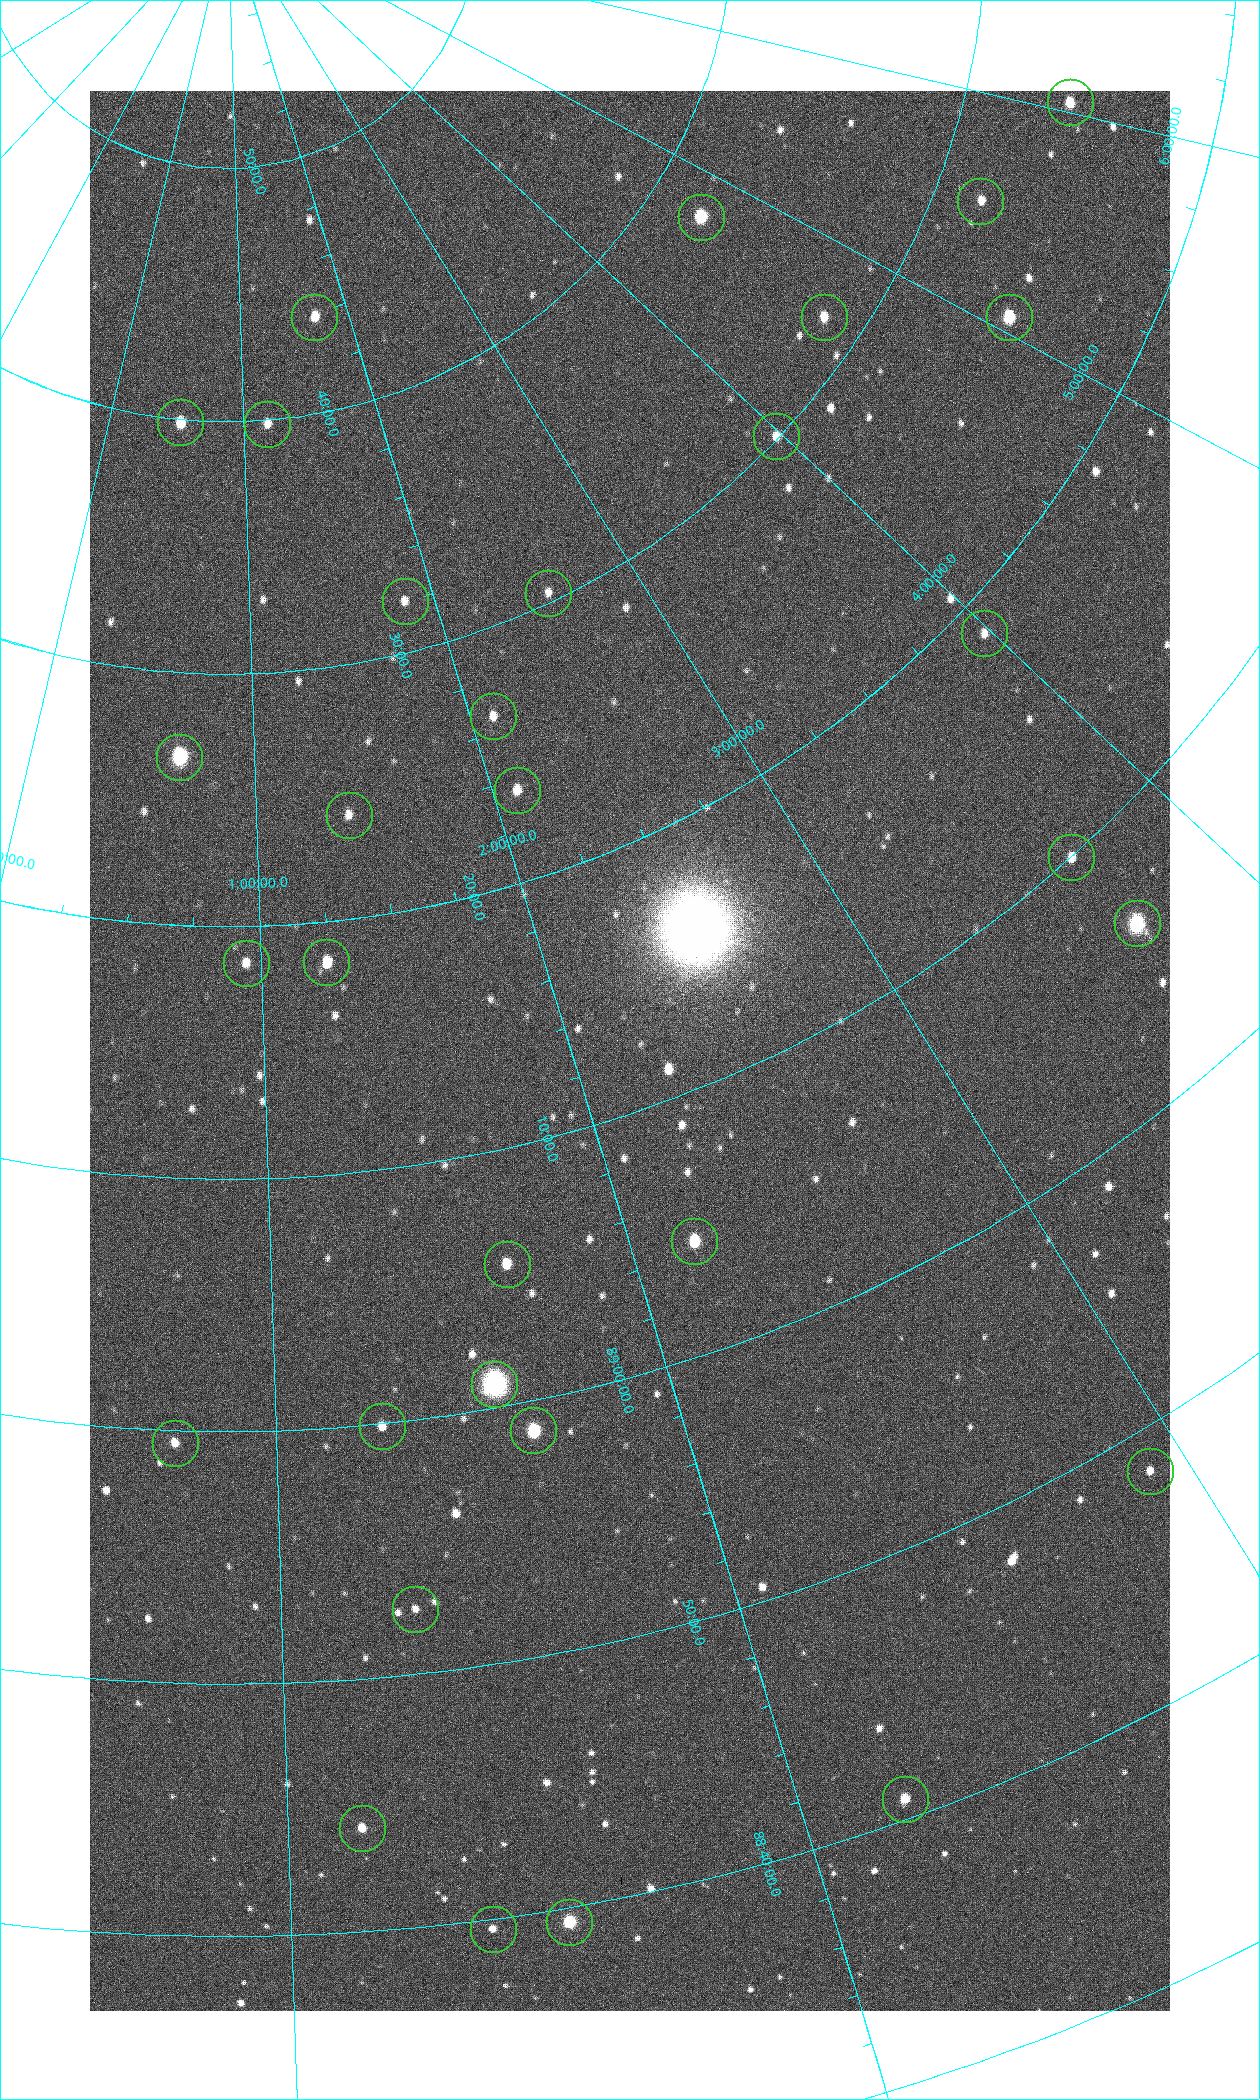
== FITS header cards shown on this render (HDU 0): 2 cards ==
NAXIS1  =                 1080 / length of data axis 1
NAXIS2  =                 1920 / length of data axis 2

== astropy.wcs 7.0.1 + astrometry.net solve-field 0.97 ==
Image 1080 x 1920 px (HDU 0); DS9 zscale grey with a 90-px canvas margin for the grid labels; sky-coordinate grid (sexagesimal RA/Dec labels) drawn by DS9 from the SOLVED WCS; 32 Tycho-2 reference stars matched to detected sources circled (green)
Header WCS: none
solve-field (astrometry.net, Tycho-2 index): SOLVED blind (the file carries no WCS)
Solved WCS: RA---TAN-SIP/DEC--TAN-SIP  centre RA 02:10:42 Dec +89:12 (32.67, +89.21 deg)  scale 2.37 arcsec/px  FOV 42.7' x 76.0'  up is +19 deg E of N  parity flipped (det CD > 0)
(file carries no celestial WCS; the grid is the blind solution)
Tycho-2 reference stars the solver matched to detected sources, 32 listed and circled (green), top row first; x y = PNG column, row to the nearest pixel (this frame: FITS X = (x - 90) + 1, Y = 1920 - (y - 91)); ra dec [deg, ICRS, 3 dp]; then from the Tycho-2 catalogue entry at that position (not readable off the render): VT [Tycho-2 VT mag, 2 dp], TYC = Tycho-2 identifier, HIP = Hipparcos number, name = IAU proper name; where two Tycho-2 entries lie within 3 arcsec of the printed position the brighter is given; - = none
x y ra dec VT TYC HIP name
1070 102 90.669 +89.431 10.31 4630-104-1 - -
980 201 82.420 +89.469 11.69 4629-103-1 - -
701 217 70.692 +89.630 9.34 4629-37-1 - -
314 317 25.399 +89.729 11.04 4627-64-1 - -
824 317 69.250 +89.526 11.02 4629-45-1 - -
1009 317 75.971 +89.421 9.41 4629-33-1 - -
180 422 7.906 +89.665 10.51 4627-6-1 - -
267 424 17.696 +89.664 11.87 4627-21-1 - -
776 436 59.681 +89.501 11.64 4628-48-1 - -
548 593 38.519 +89.506 12.22 4628-39-1 - -
405 601 27.685 +89.533 12.30 4627-91-1 - -
984 633 59.678 +89.312 11.93 4628-44-1 - -
493 716 31.518 +89.444 11.89 4628-72-1 - -
179 757 9.931 +89.444 8.22 4627-49-1 3128 -
517 790 31.476 +89.392 11.96 4628-239-1 - -
349 815 20.865 +89.402 11.76 4627-105-1 - -
1071 857 55.017 +89.166 11.19 4628-70-1 - -
1137 923 55.225 +89.105 8.15 4628-68-1 17195 -
326 962 18.559 +89.307 10.52 4627-75-1 - -
246 963 14.190 +89.309 11.36 4627-74-1 - -
694 1241 32.549 +89.073 9.84 4628-149-1 - -
507 1264 24.867 +89.092 10.76 4627-125-1 - -
494 1384 23.461 +89.016 6.47 4627-259-1 7283 -
382 1426 19.000 +88.998 11.53 4627-46-1 - -
533 1430 24.587 +88.980 9.00 4627-86-1 - -
175 1443 11.209 +88.992 11.71 4627-72-1 - -
1150 1471 43.819 +88.807 12.14 4628-98-1 - -
415 1609 19.495 +88.876 11.74 4627-109-1 - -
905 1799 32.945 +88.680 10.72 4628-99-1 - -
362 1828 17.187 +88.735 11.22 4627-80-1 - -
569 1922 22.838 +88.657 9.18 4627-37-1 - -
493 1929 20.674 +88.660 11.87 4627-100-1 - -